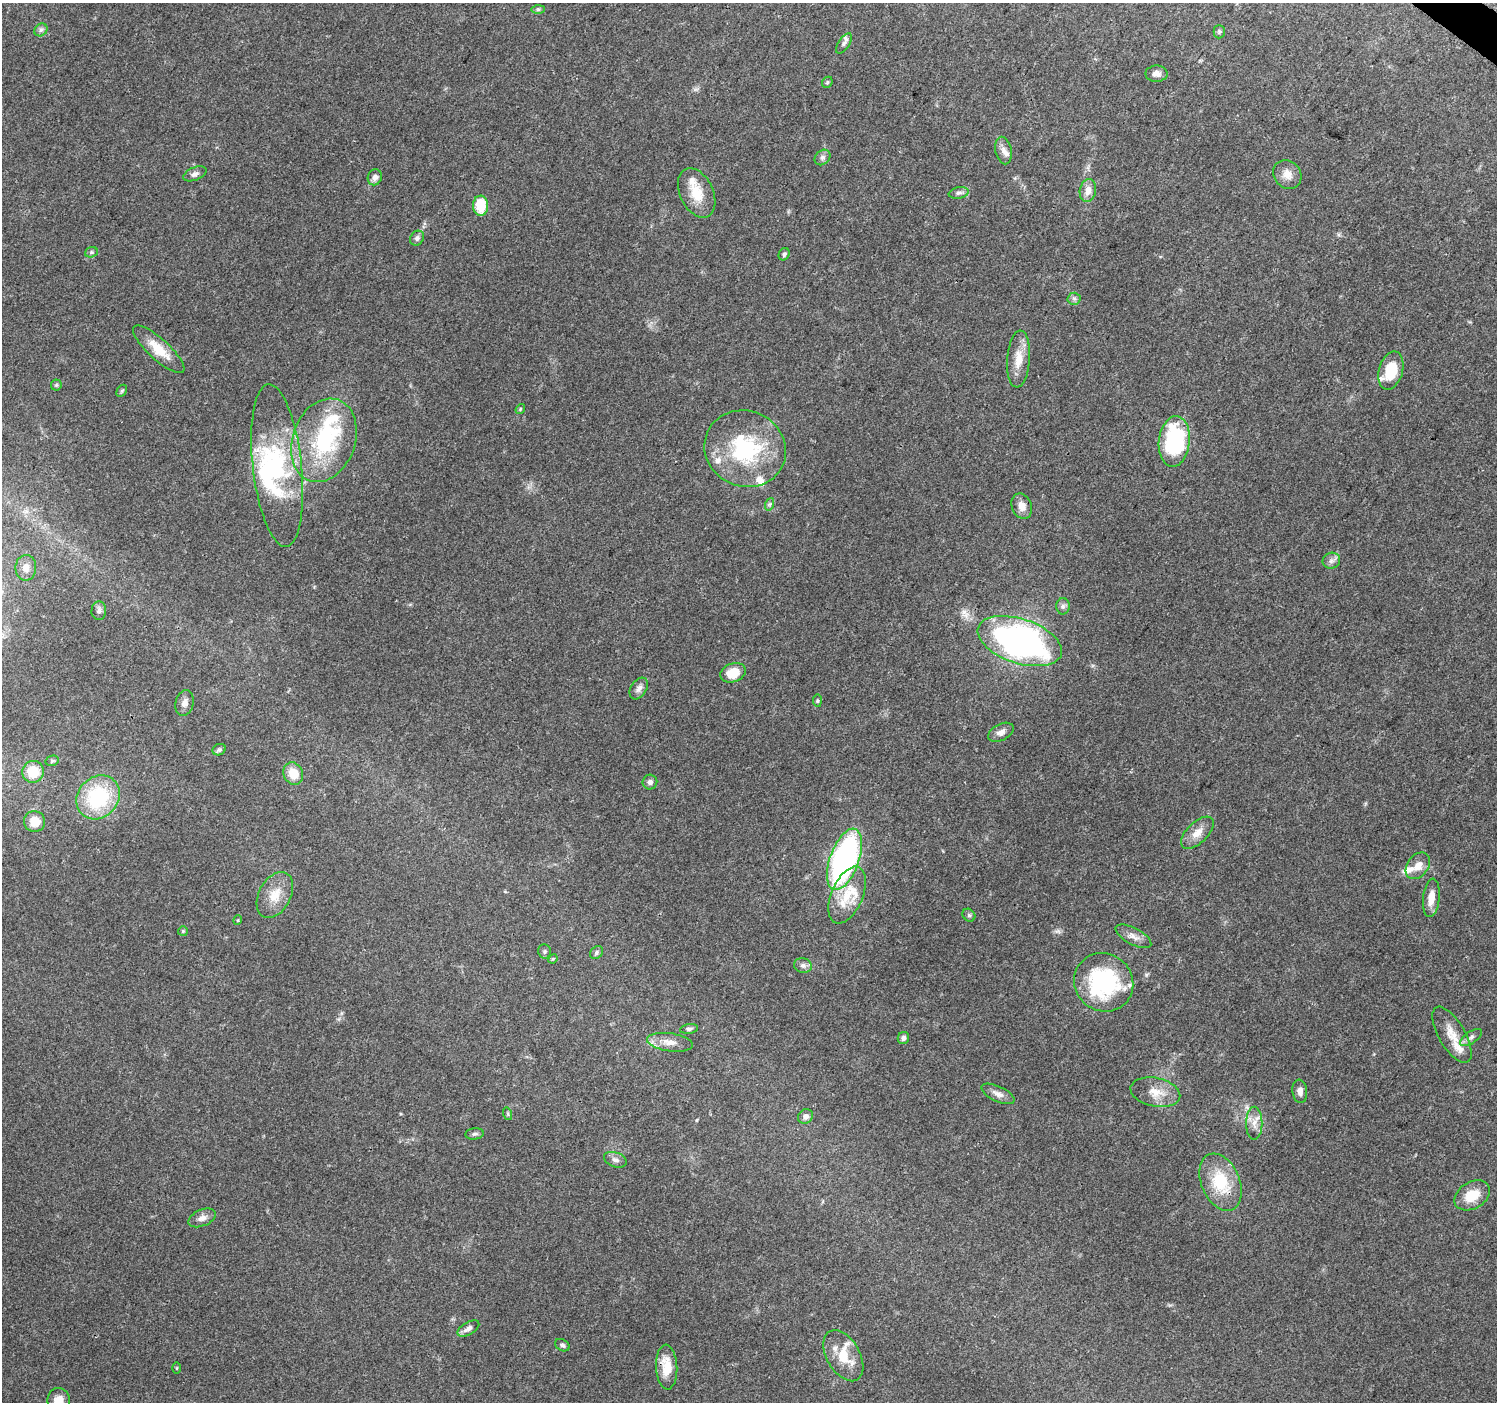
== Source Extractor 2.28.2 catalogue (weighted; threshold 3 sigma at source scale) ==
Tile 10 of 4 x 4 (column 2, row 3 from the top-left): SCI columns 1502-2996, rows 1645-3044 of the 5986 x 6019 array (HDU 1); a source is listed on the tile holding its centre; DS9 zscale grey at full resolution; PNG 1499 x 1404 px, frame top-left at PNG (2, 3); each listed source drawn as its Kron ellipse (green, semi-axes under 4 px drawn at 4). Shown black and unused: <1% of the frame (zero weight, under 3 of 4 exposures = <1% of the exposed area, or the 3 px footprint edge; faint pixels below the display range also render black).
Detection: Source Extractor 2.28.2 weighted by HDU 2 'WHT'; one run over the whole footprint, this tile lists its part. Background 0.0672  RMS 0.0049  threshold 0.0221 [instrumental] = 3 sigma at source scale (4.5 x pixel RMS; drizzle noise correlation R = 1.50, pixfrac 1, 0.0396/0.0396 arcsec/px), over >= 5 px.
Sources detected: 97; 1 inside a brighter object's white glare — neither listed nor drawn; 11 inside a brighter listed object's ellipse — not listed separately; the other 85 listed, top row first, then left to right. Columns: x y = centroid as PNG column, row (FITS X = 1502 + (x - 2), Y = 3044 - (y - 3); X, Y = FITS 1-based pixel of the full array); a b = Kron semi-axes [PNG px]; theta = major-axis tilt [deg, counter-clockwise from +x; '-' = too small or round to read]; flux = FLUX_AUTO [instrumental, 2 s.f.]
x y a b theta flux
538 9 7 4 1 0.89
41 30 7 6 - 1.3
1219 32 7 5 90 0.84
844 43 12 5 56 1.6
1157 74 11 8 0 3.1
827 82 6 5 - 0.7
1003 151 14 8 -78 3
822 157 9 7 43 1.7
195 174 12 6 22 2
1287 174 15 13 -46 5.1
375 177 8 7 - 2.3
1088 190 12 8 79 4.1
697 193 26 16 -65 12
959 193 10 5 11 1.6
481 206 10 7 -87 16
417 238 8 6 53 1.5
91 252 6 5 - 0.86
784 254 6 5 - 1.2
1074 299 6 6 - 1.2
159 349 33 10 -42 11
1019 359 28 11 85 8.6
1391 371 19 12 75 14
56 385 5 5 - 0.7
122 391 6 4 58 0.72
520 409 5 4 - 0.56
324 440 43 31 70 52
1174 441 25 15 83 55
745 449 41 38 -24 48
277 466 82 24 -84 55
770 504 6 4 71 0.87
1022 506 13 10 -69 4.2
1331 561 9 8 - 1.9
26 568 13 10 88 3.9
1063 606 8 6 90 1.6
99 611 9 7 86 1.7
1020 641 44 22 -18 170
733 673 13 9 19 9.4
639 688 12 7 57 2.4
817 701 6 4 -84 0.68
185 703 13 9 74 2.8
1001 732 14 8 27 2.7
219 750 7 5 25 1.1
52 761 7 5 13 0.81
33 772 11 11 - 12
293 773 11 9 -64 8.2
650 782 7 7 - 1.7
98 797 23 20 47 38
35 822 10 10 - 7.4
1197 833 20 10 44 5.6
844 859 32 14 70 140
1418 866 15 10 53 4.9
275 895 24 16 62 9.3
847 895 30 15 67 15
1431 898 19 8 84 6
969 915 7 5 -45 0.98
238 920 5 3 - 0.43
183 931 5 5 - 0.67
1133 936 20 8 -28 3.8
545 951 7 6 - 0.99
596 952 7 5 48 1.2
553 959 5 4 - 0.52
803 965 9 7 -14 2
1104 982 30 28 -39 56
689 1029 9 4 9 1
1452 1035 32 13 -60 8.7
903 1038 6 5 - 1.6
1471 1038 12 5 34 2
670 1042 23 9 -8 5.4
1300 1091 12 7 -83 3
1155 1092 25 14 -12 8.4
998 1094 18 7 -25 3.3
508 1114 6 4 -72 0.65
805 1116 8 7 - 2.3
1254 1123 16 8 -90 4.4
475 1134 9 5 7 1.2
615 1160 12 7 -20 2.2
1220 1182 30 19 -67 22
1472 1195 19 13 31 10
202 1218 14 8 23 3
468 1328 12 6 30 2.4
562 1345 8 5 -31 1.2
843 1356 28 16 -60 14
667 1367 22 10 -87 11
177 1368 6 4 89 0.51
59 1401 13 11 -80 5.4
Overlapping masked pixels (flux is a lower limit): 1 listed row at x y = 1220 1182
Isophote crosses this tile's border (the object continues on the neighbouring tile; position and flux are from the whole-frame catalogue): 1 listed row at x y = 59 1401